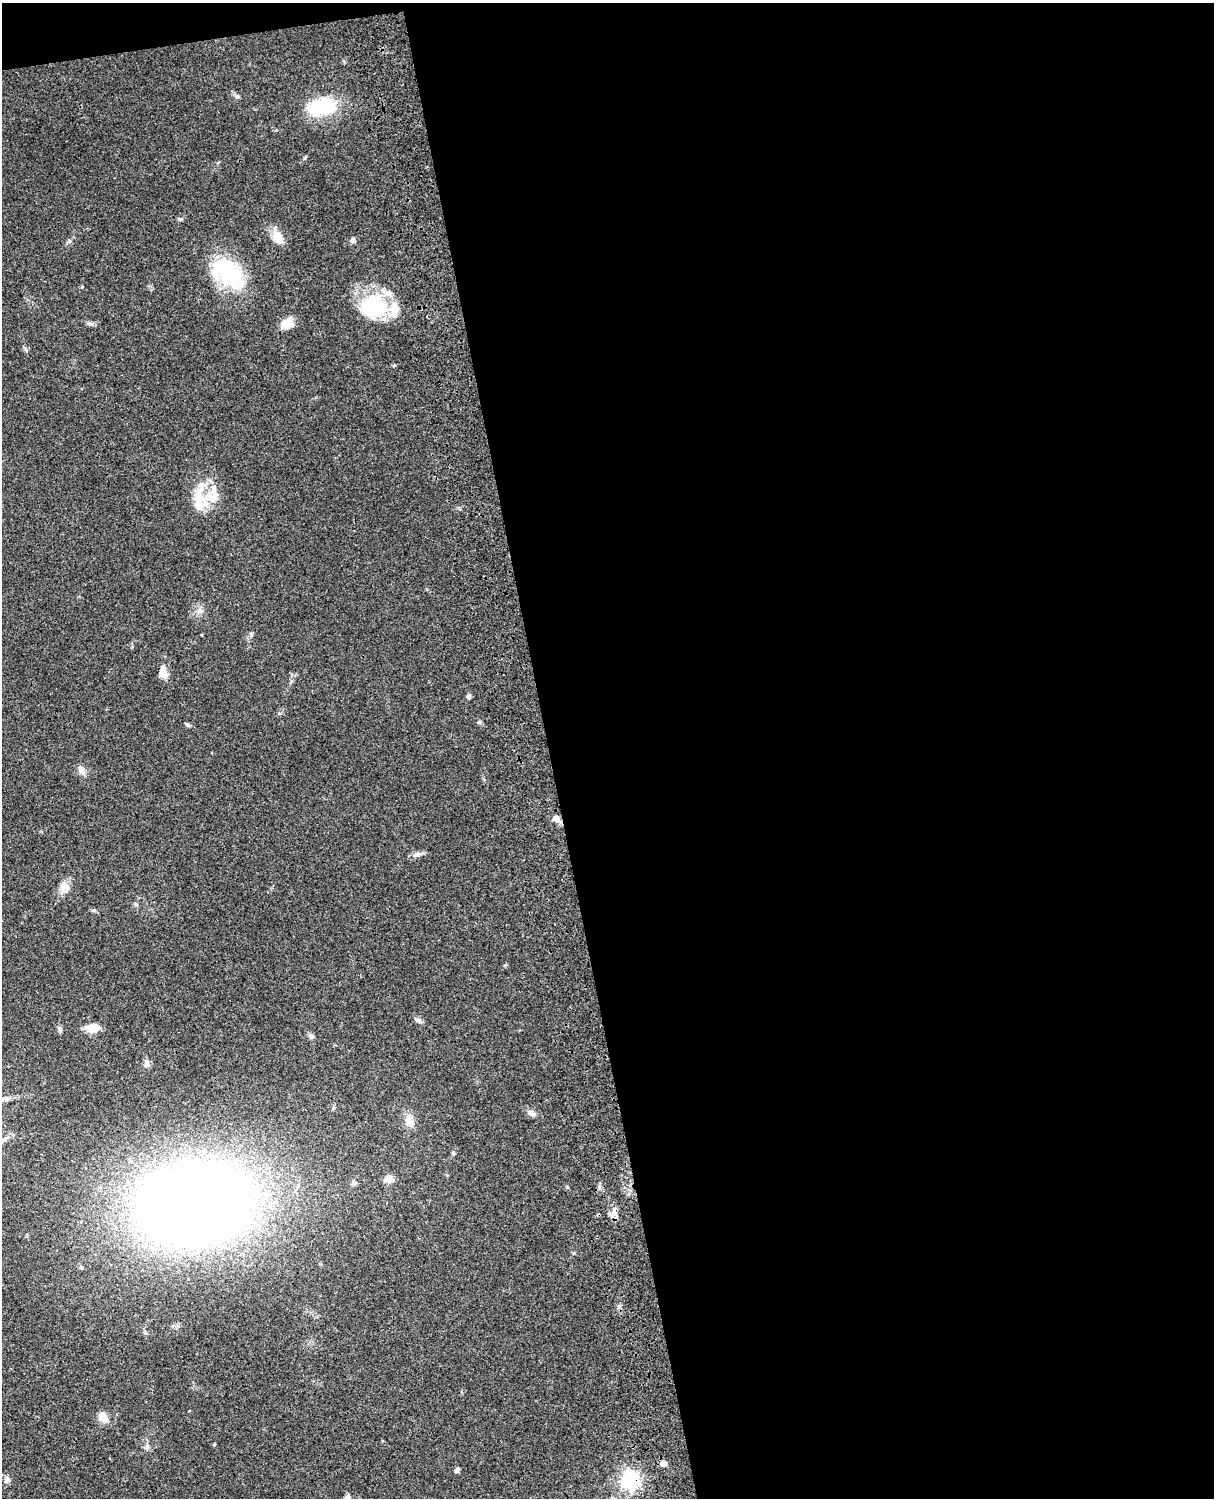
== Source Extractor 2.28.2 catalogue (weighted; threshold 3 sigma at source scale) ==
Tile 4 of 4 x 3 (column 4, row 1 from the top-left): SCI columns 3757-4968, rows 3268-4763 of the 5087 x 4927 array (HDU 1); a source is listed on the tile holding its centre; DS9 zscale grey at full resolution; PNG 1216 x 1500 px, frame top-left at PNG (2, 3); no overlay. Shown black and unused: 56% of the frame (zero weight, under 3 of 4 exposures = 6% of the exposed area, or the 3 px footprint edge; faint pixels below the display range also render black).
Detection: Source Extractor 2.28.2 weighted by HDU 2 'WHT'; one run over the whole footprint, this tile lists its part. Background 0.0787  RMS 0.0058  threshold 0.0262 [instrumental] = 3 sigma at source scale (4.5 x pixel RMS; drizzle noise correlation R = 1.50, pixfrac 1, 0.05/0.05 arcsec/px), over >= 5 px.
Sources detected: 41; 1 cosmic-ray / hot-pixel residue — not listed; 4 inside a brighter listed object's ellipse — not listed separately; the other 36 listed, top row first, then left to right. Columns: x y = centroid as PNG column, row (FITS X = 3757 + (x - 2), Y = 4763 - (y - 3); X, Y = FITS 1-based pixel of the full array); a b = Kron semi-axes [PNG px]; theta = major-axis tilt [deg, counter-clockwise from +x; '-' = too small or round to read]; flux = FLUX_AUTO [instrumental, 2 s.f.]
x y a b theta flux
237 96 7 6 - 1.4
322 107 37 21 9 30
179 219 6 4 -44 0.79
278 238 18 12 -63 7.2
353 240 7 6 - 1.7
69 241 6 4 -44 0.97
229 273 39 23 -52 51
374 306 35 28 -12 39
287 323 16 11 43 6.7
89 324 9 4 0 1.4
203 503 31 16 49 14
163 672 15 9 -80 6
468 696 7 5 69 1.2
479 722 6 5 - 1
188 725 6 4 -43 1.1
81 770 12 8 -64 3.2
556 818 7 6 - 3.8
418 854 9 5 36 1.7
65 887 16 12 -67 5.1
94 910 5 5 - 0.89
418 1020 9 6 -22 1.6
92 1028 15 9 4 7
311 1037 7 5 69 1.2
147 1064 9 7 72 2
531 1113 11 7 -28 2.6
409 1120 13 9 85 4.5
390 1179 10 9 - 3.7
194 1203 77 54 7 990
103 1418 10 7 -48 7.9
214 1444 4 3 - 0.6
147 1447 8 6 76 1.6
664 1464 9 7 -41 2.4
457 1470 6 5 - 1.4
7 1480 10 7 33 1.9
630 1480 7 7 - 240
347 1497 7 7 - 1.8
Overlapping masked pixels (flux is a lower limit): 1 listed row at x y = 630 1480
Isophote crosses this tile's border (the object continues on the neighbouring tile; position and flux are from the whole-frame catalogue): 1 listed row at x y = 347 1497
Unlisted compact peaks at least as high as the median listed source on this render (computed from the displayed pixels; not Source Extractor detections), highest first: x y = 25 348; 394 365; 251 634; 59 1028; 82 287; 304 158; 453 1153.